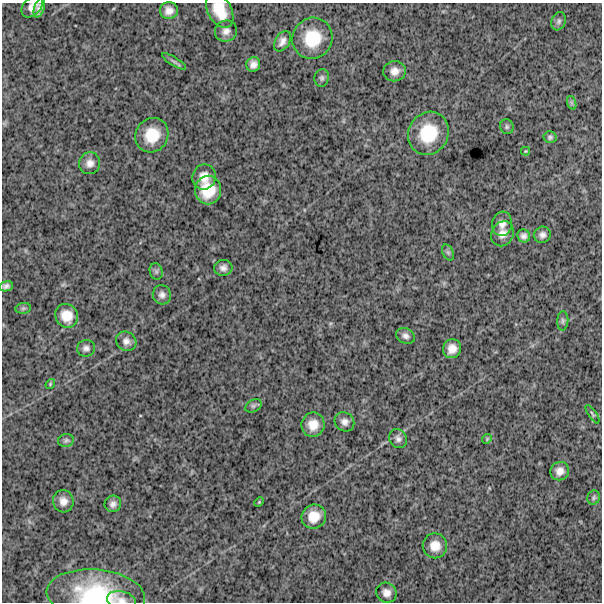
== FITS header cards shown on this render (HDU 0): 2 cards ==
NAXIS1  =                  600
NAXIS2  =                  600

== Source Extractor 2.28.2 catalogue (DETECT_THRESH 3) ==
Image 600 x 600 px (HDU 0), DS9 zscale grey, 1 PNG px = 1 image px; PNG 604 x 604 px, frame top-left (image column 1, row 600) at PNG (2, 3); each listed source drawn as its Kron ellipse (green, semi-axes under 4 px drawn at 4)
Background 1620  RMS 270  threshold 811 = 3 sigma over >= 5 px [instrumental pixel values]
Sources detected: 55; all 55 listed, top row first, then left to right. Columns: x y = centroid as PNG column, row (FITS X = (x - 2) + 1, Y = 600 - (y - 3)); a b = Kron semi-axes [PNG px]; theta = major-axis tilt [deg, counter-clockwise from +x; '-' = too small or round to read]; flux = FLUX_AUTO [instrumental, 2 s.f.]
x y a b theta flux
32 7 12 8 46 1.2e+05
39 8 10 5 73 8.1e+04
220 10 19 12 -62 4.1e+05
169 11 9 8 - 1.3e+05
559 21 9 7 70 4.9e+04
226 31 11 10 - 1.1e+05
312 38 21 19 60 6.3e+05
282 41 11 7 57 1.0e+05
174 61 14 4 -31 4.6e+04
253 64 7 7 - 1.0e+05
394 71 11 10 - 1.4e+05
322 78 9 7 77 5.3e+04
572 103 7 4 -71 3.2e+04
507 127 7 6 - 4.2e+04
428 133 22 20 59 7.3e+05
152 135 18 16 57 4.8e+05
550 137 6 6 - 4.0e+04
525 151 4 4 - 1.6e+04
90 163 11 10 - 1.3e+05
204 177 12 11 - 2.1e+05
208 190 14 13 - 4.5e+05
502 224 12 10 81 1.3e+05
502 234 13 11 61 1.5e+05
542 235 8 8 - 8.2e+04
524 236 7 6 - 7.3e+04
448 252 8 5 -63 4.2e+04
223 268 9 8 - 8.5e+04
156 271 8 6 -76 5.0e+04
6 286 7 5 11 5.7e+04
162 295 10 9 - 8.5e+04
23 308 8 5 7 3.3e+04
67 316 12 11 - 2.7e+05
563 321 10 5 86 4.8e+04
406 336 10 7 -26 8.1e+04
126 341 10 9 - 1.0e+05
86 348 9 8 - 7.0e+04
452 349 9 9 - 1.7e+05
50 384 5 4 - 2.1e+04
253 406 9 6 30 4.3e+04
592 414 10 3 -57 3.1e+04
344 422 10 9 - 1.0e+05
313 425 12 11 - 2.5e+05
398 439 10 8 -56 8.2e+04
487 439 5 4 - 2.1e+04
66 440 8 6 11 4.6e+04
560 471 9 9 - 1.3e+05
594 498 7 6 - 3.8e+04
63 501 11 10 - 1.5e+05
259 502 5 3 - 1.7e+04
113 504 8 8 - 8.5e+04
314 517 12 12 - 2.9e+05
435 546 12 12 - 2.2e+05
386 593 10 9 - 1.3e+05
96 595 49 25 -5 1.6e+06
121 600 14 9 -11 1.3e+05
At the frame edge (FLAGS 8, measured only in part): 4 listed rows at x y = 32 7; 220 10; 96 595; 121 600